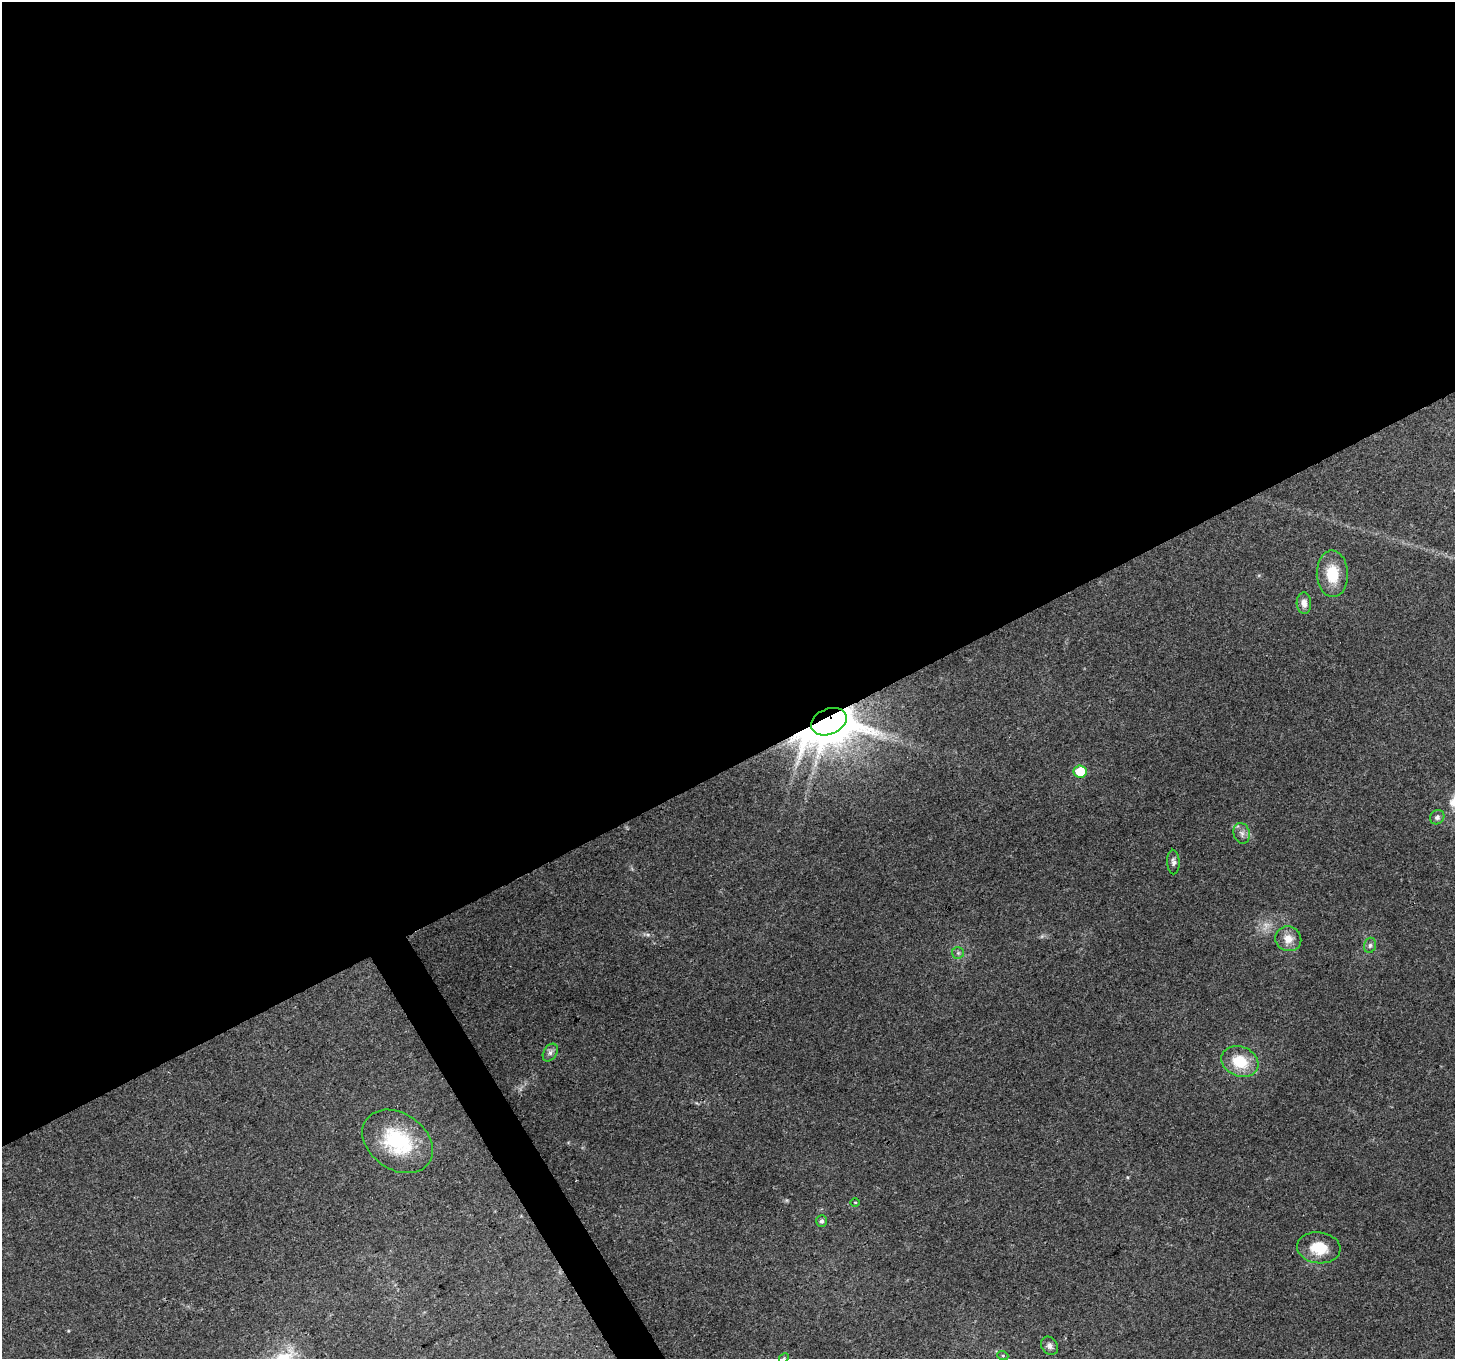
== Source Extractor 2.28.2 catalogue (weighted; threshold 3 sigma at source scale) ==
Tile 2 of 4 x 4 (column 2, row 1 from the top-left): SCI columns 1454-2906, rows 4182-5538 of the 5813 x 5708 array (HDU 1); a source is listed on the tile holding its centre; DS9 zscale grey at full resolution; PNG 1457 x 1361 px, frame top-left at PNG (2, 2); each listed source drawn as its Kron ellipse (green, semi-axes under 4 px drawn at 4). Shown black and unused: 58% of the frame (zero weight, under 3 of 4 exposures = <1% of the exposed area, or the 3 px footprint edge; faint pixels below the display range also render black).
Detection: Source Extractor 2.28.2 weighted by HDU 2 'WHT'; one run over the whole footprint, this tile lists its part. Background 0.179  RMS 0.0072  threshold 0.0325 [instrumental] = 3 sigma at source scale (4.5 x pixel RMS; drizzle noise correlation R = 1.50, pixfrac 1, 0.0396/0.0396 arcsec/px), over >= 5 px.
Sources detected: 20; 1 too faint to see at this stretch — neither listed nor drawn; the other 19 listed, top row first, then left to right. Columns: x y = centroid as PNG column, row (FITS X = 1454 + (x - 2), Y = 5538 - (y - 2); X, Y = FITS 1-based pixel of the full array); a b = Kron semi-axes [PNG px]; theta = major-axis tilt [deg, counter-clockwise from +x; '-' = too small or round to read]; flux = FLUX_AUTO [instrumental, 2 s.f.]
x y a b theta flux
1332 574 23 15 -88 21
1304 603 11 7 -86 4.7
829 722 18 12 22 2300
1080 771 6 6 - 20
1437 817 7 6 - 2.2
1242 833 10 8 -74 3.6
1173 862 12 6 -88 2.7
1288 939 13 12 - 8.3
1370 945 8 6 74 2.1
958 953 6 5 - 1.6
550 1053 9 6 59 2.5
1240 1061 19 14 -23 23
398 1141 38 28 -35 53
855 1202 4 3 - 0.6
821 1221 6 5 - 1.9
1319 1248 22 15 -7 18
1050 1346 10 7 -57 2.9
1003 1356 5 3 - 0.95
784 1358 5 4 - 0.88
Overlapping masked pixels (flux is a lower limit): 1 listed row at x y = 829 722
Isophote crosses this tile's border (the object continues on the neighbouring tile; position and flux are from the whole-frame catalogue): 1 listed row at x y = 784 1358